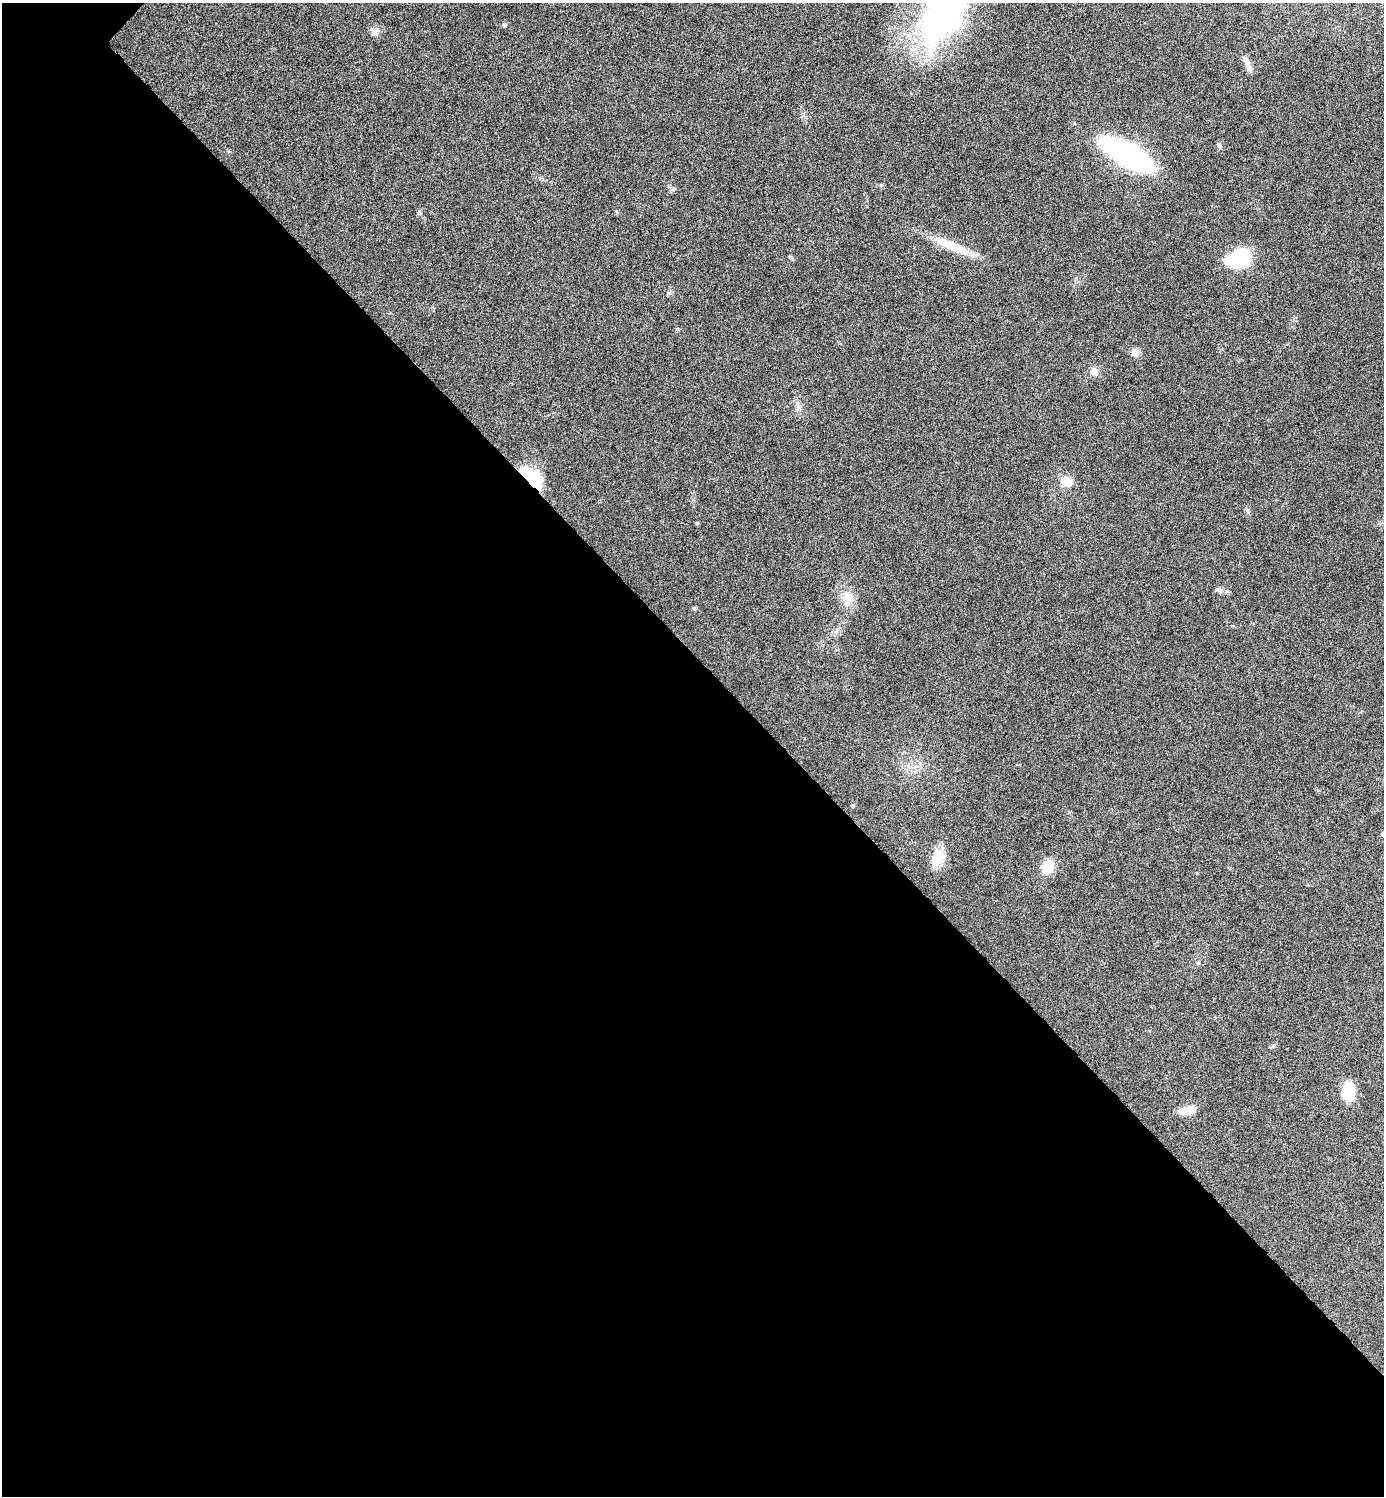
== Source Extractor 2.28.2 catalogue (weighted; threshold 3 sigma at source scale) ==
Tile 14 of 4 x 4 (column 2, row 4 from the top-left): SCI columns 1542-2923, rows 7-1500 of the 5987 x 5987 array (HDU 1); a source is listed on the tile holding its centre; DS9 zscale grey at full resolution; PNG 1386 x 1498 px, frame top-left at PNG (2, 3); no overlay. Shown black and unused: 56% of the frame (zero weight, under 4 of 8 exposures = <1% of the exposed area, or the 3 px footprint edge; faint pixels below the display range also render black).
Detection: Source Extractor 2.28.2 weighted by HDU 2 'WHT'; one run over the whole footprint, this tile lists its part. Background 0.0326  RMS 0.0037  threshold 0.0151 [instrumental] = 3 sigma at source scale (4.09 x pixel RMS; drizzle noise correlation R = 1.36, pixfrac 0.8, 0.05/0.05 arcsec/px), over >= 5 px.
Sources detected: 20; all 20 listed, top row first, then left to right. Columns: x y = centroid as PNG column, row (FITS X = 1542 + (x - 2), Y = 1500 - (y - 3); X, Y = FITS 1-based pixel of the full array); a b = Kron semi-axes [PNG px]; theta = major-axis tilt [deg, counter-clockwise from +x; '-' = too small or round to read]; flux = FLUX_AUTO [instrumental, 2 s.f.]
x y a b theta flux
942 17 84 44 54 80
504 25 6 6 - 0.71
374 32 10 9 - 1.6
1247 64 22 6 -65 2.1
1219 145 7 4 -72 0.59
1126 154 39 13 -30 110
419 212 6 4 -88 0.53
953 246 47 10 -23 10
1239 258 23 15 22 26
1135 352 9 8 - 2.1
1094 371 10 8 -77 1.8
531 478 30 14 -45 13
1066 481 12 9 -31 4.3
1219 590 12 6 -10 1.2
847 597 16 11 78 3.7
695 608 5 5 - 0.51
937 858 21 14 61 6.8
1048 867 15 12 69 5.8
1348 1091 20 13 -89 8.8
1187 1110 19 8 10 4.4
Overlapping masked pixels (flux is a lower limit): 1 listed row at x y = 531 478
Isophote crosses this tile's border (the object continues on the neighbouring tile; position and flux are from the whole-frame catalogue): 1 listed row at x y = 942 17
Unlisted compact peaks at least as high as the median listed source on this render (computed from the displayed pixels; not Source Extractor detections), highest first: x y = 677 329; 790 257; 1273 1045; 669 293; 1069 812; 674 188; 1197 873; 798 407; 228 151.